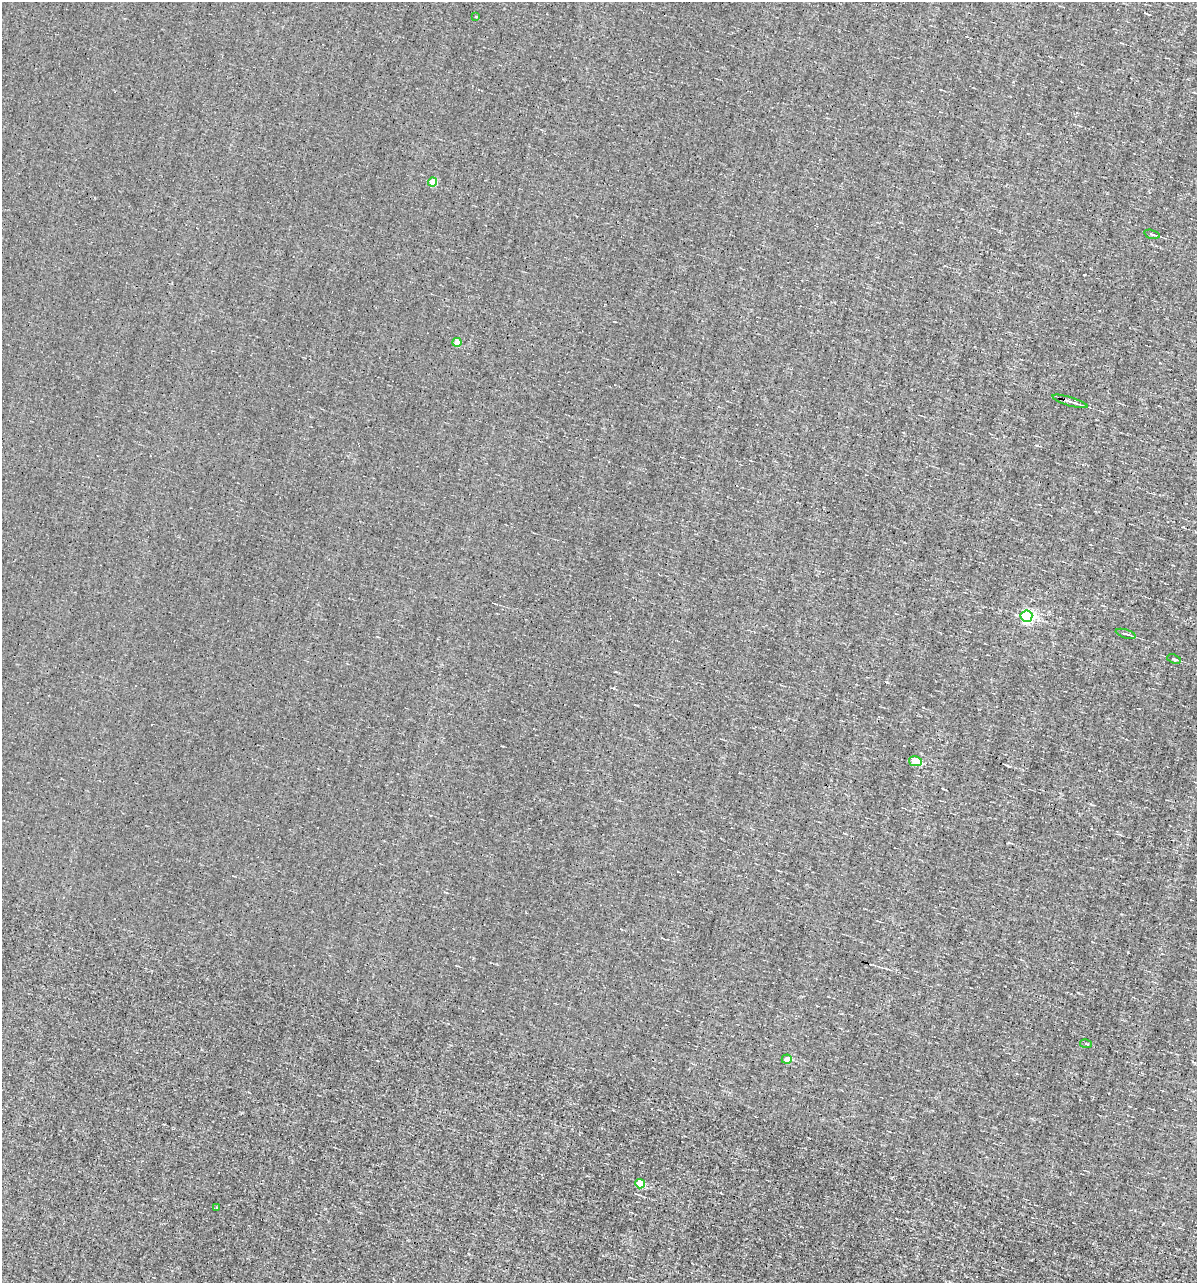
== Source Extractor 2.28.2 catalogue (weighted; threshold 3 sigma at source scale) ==
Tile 6 of 4 x 4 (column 2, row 2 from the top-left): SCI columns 1308-2502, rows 2563-3843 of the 5129 x 5124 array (HDU 1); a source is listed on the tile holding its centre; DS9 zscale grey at full resolution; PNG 1199 x 1285 px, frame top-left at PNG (2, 2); each listed source drawn as its Kron ellipse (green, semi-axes under 4 px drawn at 4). Shown black and unused: <1% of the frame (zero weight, under 3 of 4 exposures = <1% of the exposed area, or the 3 px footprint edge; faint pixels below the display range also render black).
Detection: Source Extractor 2.28.2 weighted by HDU 2 'WHT'; one run over the whole footprint, this tile lists its part. Background -0.00277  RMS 0.056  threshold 0.251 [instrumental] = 3 sigma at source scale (4.5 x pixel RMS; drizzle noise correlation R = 1.50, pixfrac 1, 0.05/0.05 arcsec/px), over >= 5 px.
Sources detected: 16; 3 cosmic-ray / hot-pixel residue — neither listed nor drawn; the other 13 listed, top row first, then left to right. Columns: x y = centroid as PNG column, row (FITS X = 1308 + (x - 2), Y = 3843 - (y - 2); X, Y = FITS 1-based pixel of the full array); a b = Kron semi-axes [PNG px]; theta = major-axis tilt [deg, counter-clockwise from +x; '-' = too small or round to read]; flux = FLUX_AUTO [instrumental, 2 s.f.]
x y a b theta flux
476 17 3 2 - 5.2
433 182 4 4 - 100
1152 234 8 3 -13 12
457 342 4 4 - 120
1070 401 18 3 -17 34
1026 616 6 5 - 1200
1126 634 10 2 -17 17
1174 659 7 3 -19 9.7
915 761 6 5 - 220
1086 1044 6 2 -11 6.9
787 1059 5 4 - 110
640 1184 5 4 - 200
216 1207 2 2 - 3.5